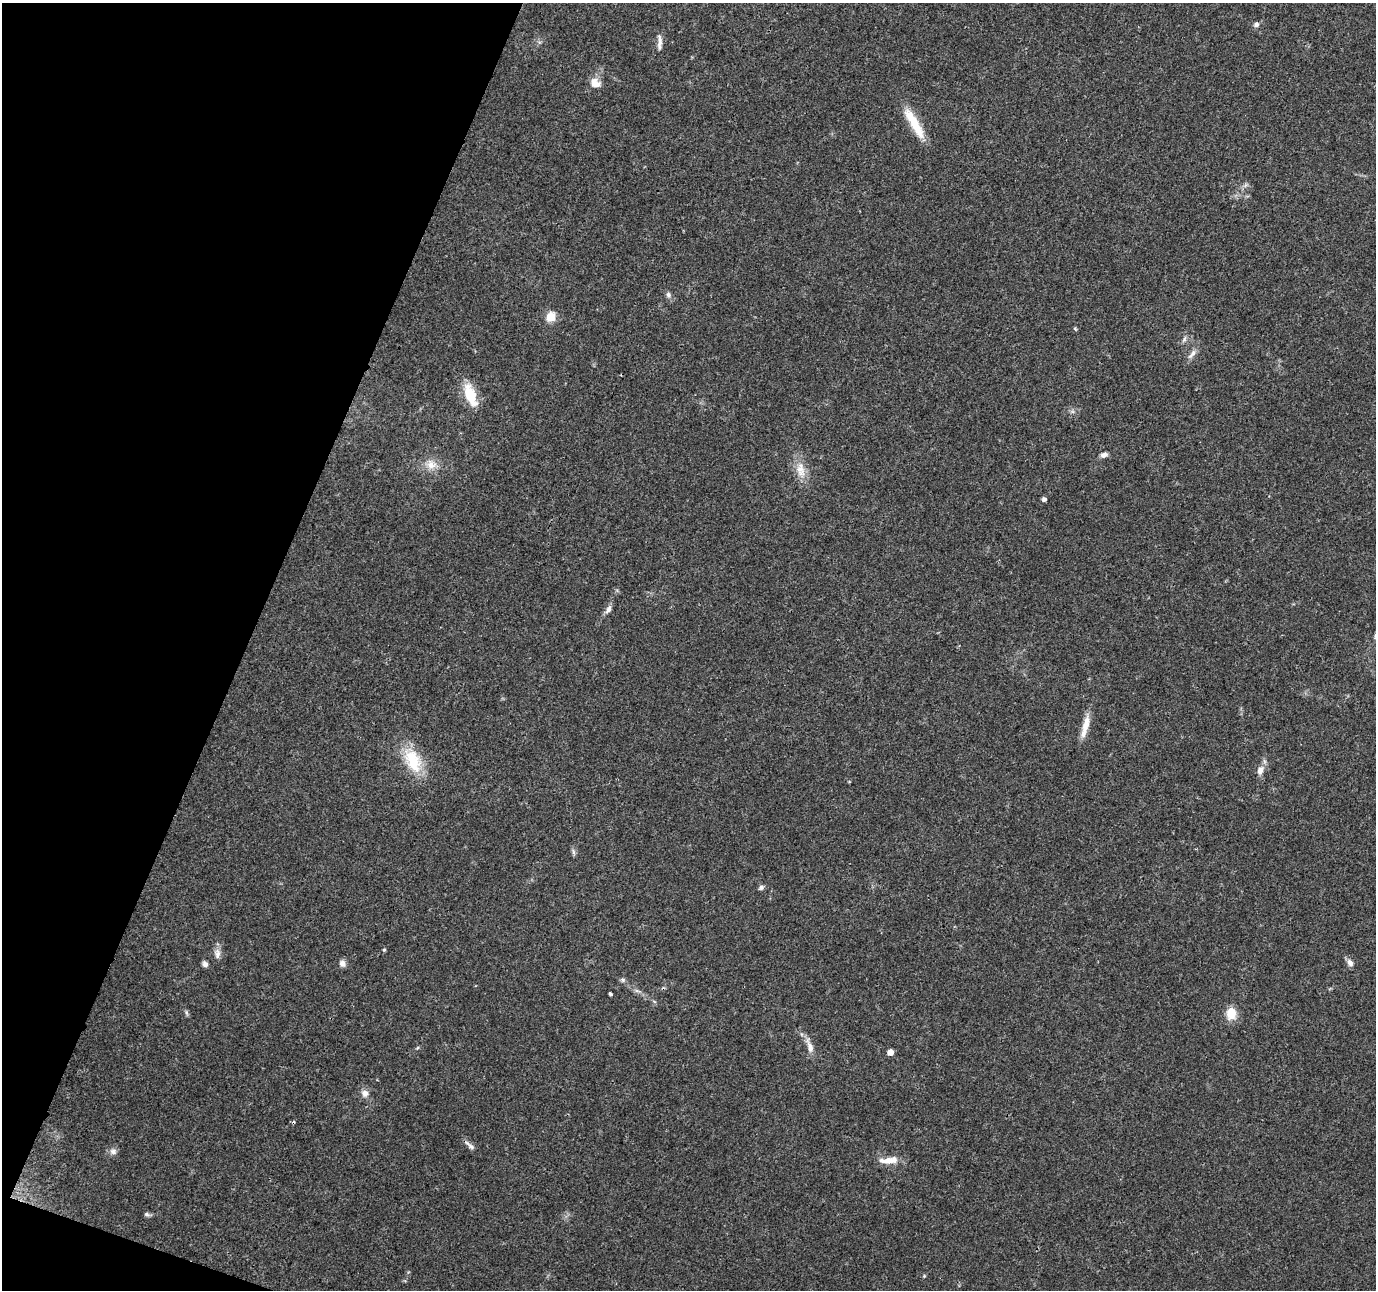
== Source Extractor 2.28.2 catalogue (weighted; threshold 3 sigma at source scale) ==
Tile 9 of 4 x 4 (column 1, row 3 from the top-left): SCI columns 6-1379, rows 1505-2792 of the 5511 x 5649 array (HDU 1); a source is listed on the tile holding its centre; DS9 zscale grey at full resolution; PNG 1378 x 1292 px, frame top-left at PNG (2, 3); no overlay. Shown black and unused: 19% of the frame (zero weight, under 3 of 4 exposures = <1% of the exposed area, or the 3 px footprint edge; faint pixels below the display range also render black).
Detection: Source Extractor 2.28.2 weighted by HDU 2 'WHT'; one run over the whole footprint, this tile lists its part. Background 0.0373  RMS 0.0036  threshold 0.0161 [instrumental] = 3 sigma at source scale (4.5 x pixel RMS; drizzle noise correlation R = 1.50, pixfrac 1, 0.0396/0.0396 arcsec/px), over >= 5 px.
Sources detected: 41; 1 cosmic-ray / hot-pixel residue — not listed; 1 inside a brighter listed object's ellipse — not listed separately; the other 39 listed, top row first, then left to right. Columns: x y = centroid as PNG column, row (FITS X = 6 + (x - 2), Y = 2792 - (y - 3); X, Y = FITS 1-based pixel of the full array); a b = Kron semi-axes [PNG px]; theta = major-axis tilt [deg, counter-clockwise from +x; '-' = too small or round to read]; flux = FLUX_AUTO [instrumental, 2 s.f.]
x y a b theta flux
1256 24 7 6 - 1.2
659 42 22 5 90 2
595 83 13 10 -31 3.9
914 123 44 10 -59 10
668 295 8 6 -73 1.1
551 317 5 5 - 18
1075 328 5 4 - 0.42
1184 339 10 4 63 0.94
1192 354 17 6 49 2
470 395 27 11 -70 11
1104 455 8 6 17 1.5
431 464 16 14 -1 4.5
801 470 26 12 -81 5.7
1044 499 4 4 - 1.2
608 609 13 6 63 1.6
1085 726 33 7 75 5
413 760 35 19 -65 15
1260 770 12 8 68 2.7
573 852 10 4 -79 0.84
761 887 7 5 33 1
384 950 5 4 - 0.45
217 954 14 8 -87 2.2
342 963 9 7 -61 1.6
1350 963 10 7 -60 1.7
205 964 6 5 - 1.3
623 980 7 5 -1 0.77
637 991 9 4 -13 0.89
610 994 4 3 - 0.58
654 1001 6 4 -20 0.47
186 1013 8 3 -71 0.66
1231 1014 15 12 88 5.3
810 1046 23 7 -71 3.2
890 1052 5 5 - 3.7
365 1093 9 8 - 2.2
471 1146 13 6 -42 1.4
113 1151 10 9 - 1.6
886 1160 24 8 3 4.3
147 1214 8 5 -30 0.85
924 1276 4 4 - 0.35